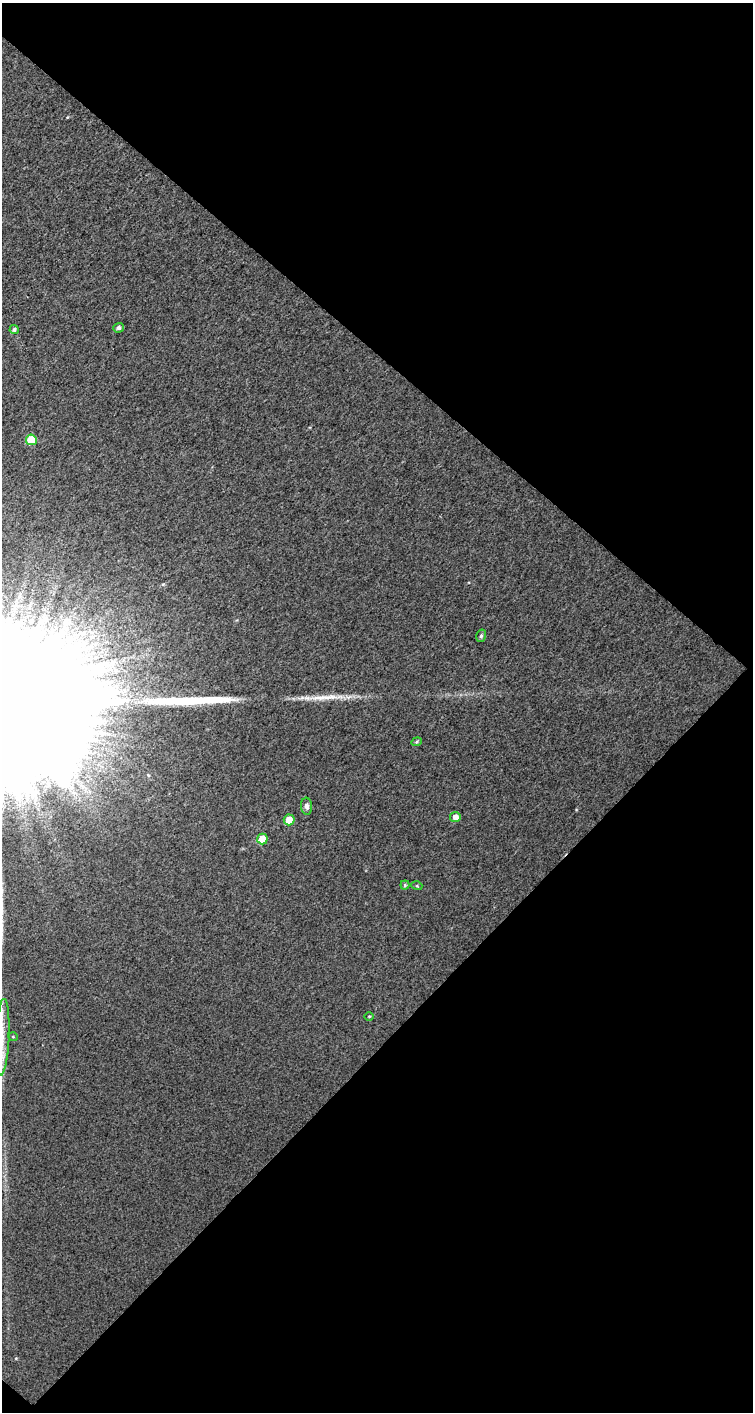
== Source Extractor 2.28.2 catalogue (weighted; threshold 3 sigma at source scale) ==
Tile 2 of 2 x 1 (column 2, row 1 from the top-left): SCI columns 753-1503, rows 46-1455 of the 1503 x 1505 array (HDU 1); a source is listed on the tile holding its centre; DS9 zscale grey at full resolution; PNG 755 x 1414 px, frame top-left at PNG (2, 3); each listed source drawn as its Kron ellipse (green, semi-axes under 4 px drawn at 4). Shown black and unused: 51% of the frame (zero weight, under 2 of 3 exposures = <1% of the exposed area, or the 3 px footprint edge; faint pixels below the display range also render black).
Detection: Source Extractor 2.28.2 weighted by HDU 2 'WHT'; one run over the whole footprint, this tile lists its part. Background 0.0825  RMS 0.56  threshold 2.5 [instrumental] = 3 sigma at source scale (4.5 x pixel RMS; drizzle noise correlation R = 1.50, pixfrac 1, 0.0396/0.0396 arcsec/px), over >= 5 px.
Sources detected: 16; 2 long thin detections or spike segments (spike, bleed or trail) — neither listed nor drawn; the other 14 listed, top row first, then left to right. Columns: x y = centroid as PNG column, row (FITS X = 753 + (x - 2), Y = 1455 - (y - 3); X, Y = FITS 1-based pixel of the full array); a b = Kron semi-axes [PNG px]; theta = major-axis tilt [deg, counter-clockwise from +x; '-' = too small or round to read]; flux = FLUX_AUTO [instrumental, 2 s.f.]
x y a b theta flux
119 328 5 4 - 170
14 330 4 4 - 110
31 440 5 5 - 1400
481 636 6 5 - 98
417 742 5 4 - 72
307 806 8 5 -84 220
455 817 5 5 - 390
289 820 5 5 - 790
262 839 5 5 - 1200
405 885 4 4 - 74
417 886 5 3 - 54
369 1016 5 3 - 48
2 1037 38 7 87 910
13 1037 5 3 - 51
Isophote crosses this tile's border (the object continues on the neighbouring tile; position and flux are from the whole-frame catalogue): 1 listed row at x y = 2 1037